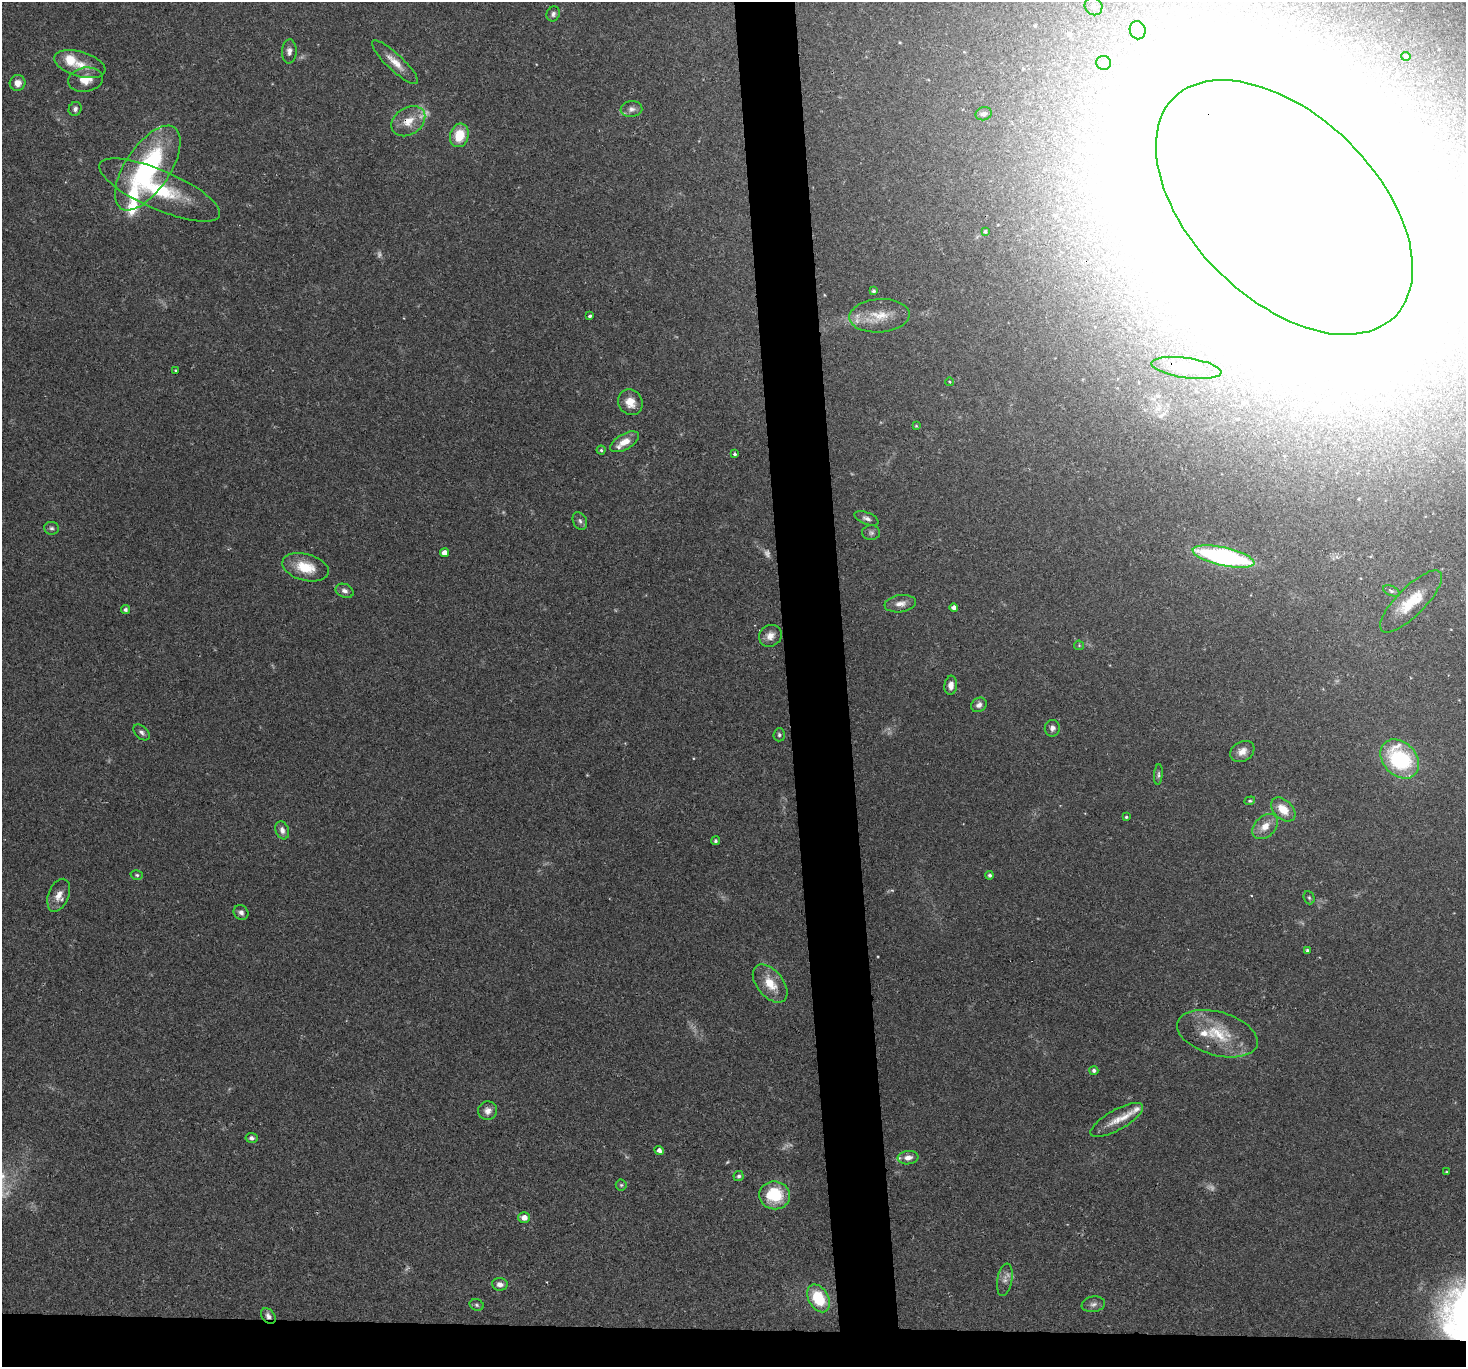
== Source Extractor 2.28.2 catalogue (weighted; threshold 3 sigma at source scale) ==
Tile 8 of 3 x 3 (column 2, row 3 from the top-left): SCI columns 1464-2927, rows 147-1511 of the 4390 x 4366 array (HDU 1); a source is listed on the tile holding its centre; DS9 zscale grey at full resolution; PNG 1468 x 1369 px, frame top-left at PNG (2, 2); each listed source drawn as its Kron ellipse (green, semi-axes under 4 px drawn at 4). Shown black and unused: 7% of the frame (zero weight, under 2 of 3 exposures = <1% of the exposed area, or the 3 px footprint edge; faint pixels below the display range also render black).
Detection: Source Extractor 2.28.2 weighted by HDU 2 'WHT'; one run over the whole footprint, this tile lists its part. Background 0.0565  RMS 0.0045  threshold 0.0202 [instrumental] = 3 sigma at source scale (4.5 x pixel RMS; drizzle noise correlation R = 1.50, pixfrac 1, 0.05/0.05 arcsec/px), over >= 5 px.
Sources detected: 108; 8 too faint to see at this stretch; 5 inside a brighter object's white glare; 1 cosmic-ray / hot-pixel residue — neither listed nor drawn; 10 inside a brighter listed object's ellipse — not listed separately; the other 84 listed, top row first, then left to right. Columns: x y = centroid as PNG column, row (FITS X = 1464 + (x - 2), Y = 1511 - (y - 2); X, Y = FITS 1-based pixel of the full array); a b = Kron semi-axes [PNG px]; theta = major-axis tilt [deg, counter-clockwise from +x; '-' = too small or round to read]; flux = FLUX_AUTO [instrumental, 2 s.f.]
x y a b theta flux
1093 6 9 8 - 2.5
553 14 8 6 61 1.4
1138 30 9 8 - 2.8
289 51 12 7 87 2.4
1406 56 4 4 - 0.8
395 62 30 8 -43 6.1
1104 63 7 7 - 2.3
80 64 26 12 -16 8.6
86 80 17 12 8 6.9
18 83 8 7 - 3.9
75 109 7 6 - 1.4
631 109 11 8 7 2.1
984 114 8 6 17 1.8
408 121 18 13 34 7.9
459 135 12 9 74 11
148 168 48 22 57 69
160 190 65 19 -23 38
1284 207 155 92 -45 13000
985 231 4 4 - 0.79
874 291 4 4 - 0.96
590 316 3 3 - 0.81
879 316 30 16 4 11
1186 368 35 10 -8 12
175 370 3 2 - 0.61
950 382 4 3 - 0.38
630 402 13 12 - 5.7
916 426 4 3 - 0.43
624 442 16 7 30 5.2
601 450 4 4 - 0.68
735 454 3 3 - 1.5
866 518 13 6 -22 1.8
580 521 9 6 -63 1.5
51 528 7 6 - 1.2
871 533 9 7 -3 1.3
444 553 4 4 - 3.3
1223 557 31 9 -12 88
305 567 24 13 -15 12
345 591 9 6 -22 2
1391 591 9 5 -25 1.1
1411 601 41 14 45 14
900 604 16 8 8 3.8
954 608 4 4 - 1.8
125 610 4 4 - 1.1
770 636 12 10 37 3.8
1079 645 5 4 - 0.54
951 685 9 6 84 3.1
979 705 8 6 37 2
1052 728 8 7 - 1.9
142 732 9 6 -44 1.5
779 735 6 5 - 0.98
1242 751 13 9 30 3.6
1400 759 22 16 -47 41
1158 774 10 4 85 1
1250 801 5 4 - 0.66
1283 809 14 9 -43 7.8
1126 817 3 3 - 0.55
1265 826 15 10 43 5.3
282 830 9 6 -71 2.4
715 841 4 4 - 0.8
137 875 6 4 -16 0.77
990 875 4 4 - 0.98
59 895 17 10 68 4.5
1309 898 7 5 -68 0.82
241 912 8 6 -41 1.8
1307 951 3 3 - 0.94
770 984 22 13 -50 9.3
1217 1034 41 21 -16 19
1094 1070 4 4 - 1.2
488 1111 9 9 - 2.9
1117 1120 29 10 29 6.9
251 1138 6 5 - 1.4
659 1150 5 4 - 2.1
908 1158 10 6 7 2.8
1446 1172 3 2 - 0.44
739 1176 5 5 - 0.96
621 1185 5 5 - 0.72
775 1195 15 14 - 21
524 1218 6 5 - 3.4
1005 1280 16 7 79 2.7
500 1284 8 6 -5 2.4
818 1298 15 10 -61 19
1093 1304 12 8 10 2
477 1305 7 5 -18 0.93
268 1316 9 6 -53 2
Overlapping masked pixels (flux is a lower limit): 3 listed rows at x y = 408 121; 1284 207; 268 1316
Isophote crosses this tile's border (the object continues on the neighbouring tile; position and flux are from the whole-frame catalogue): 1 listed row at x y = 1284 207